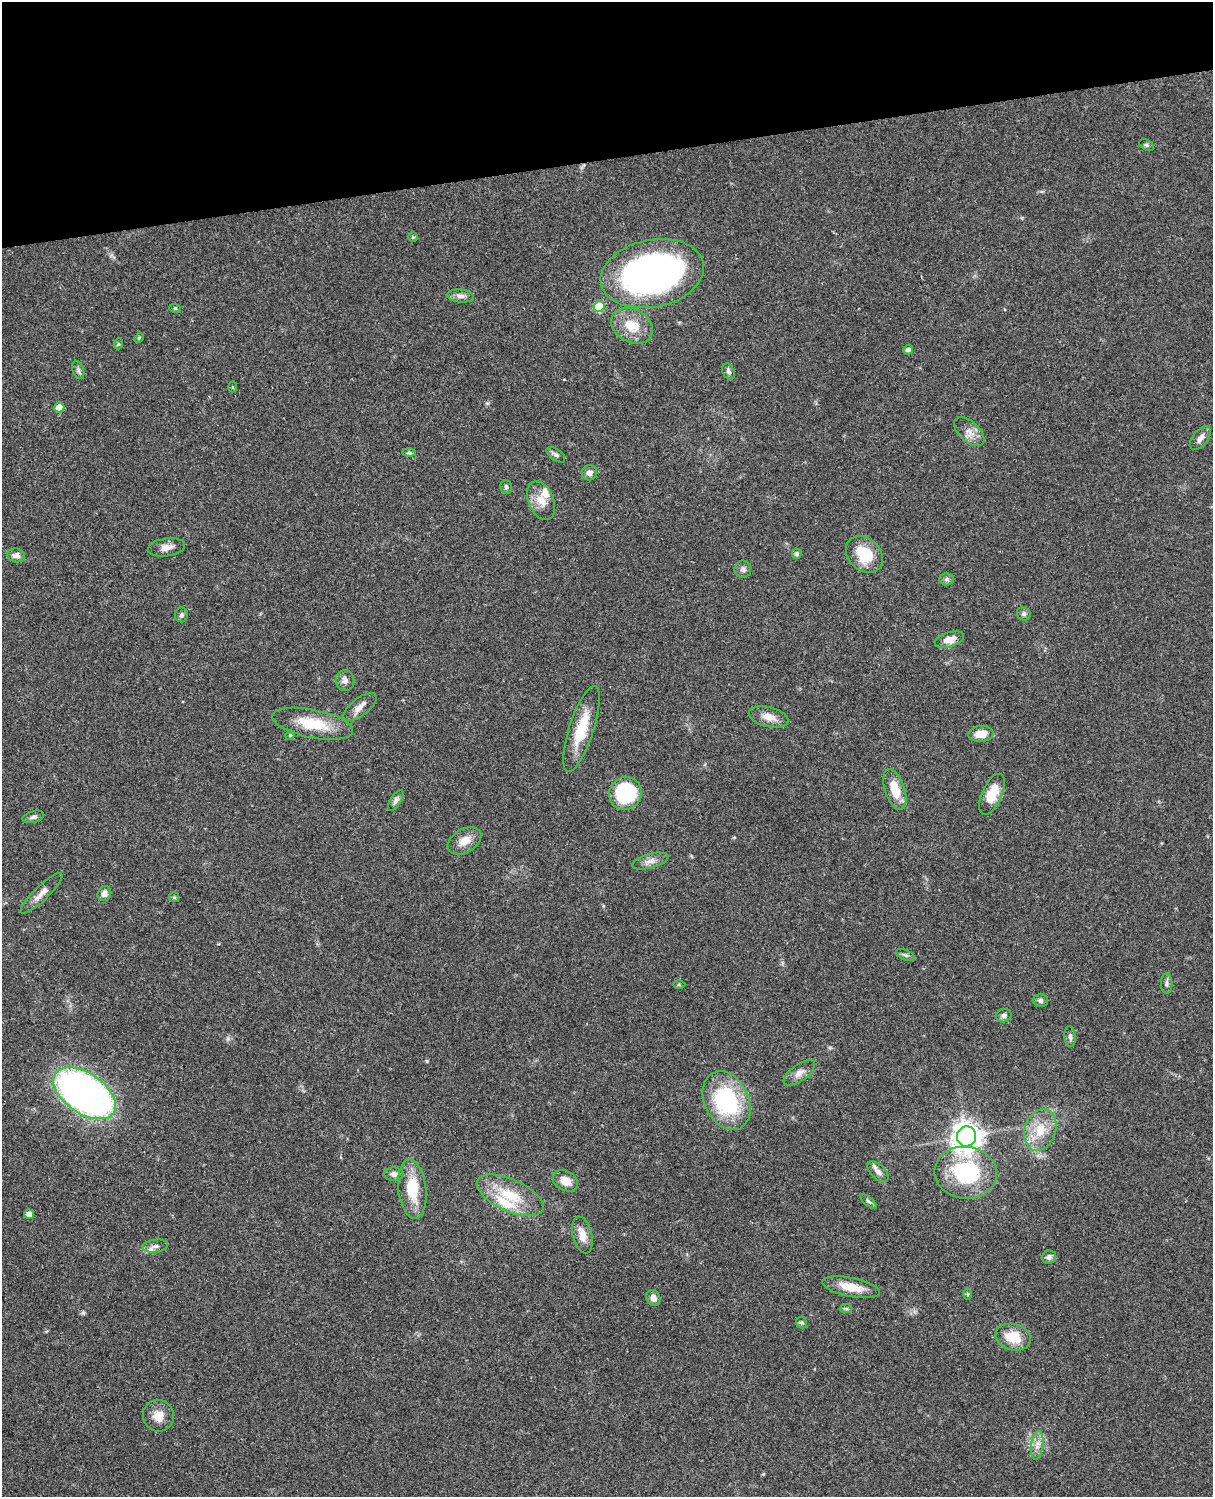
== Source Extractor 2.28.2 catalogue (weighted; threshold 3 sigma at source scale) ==
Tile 3 of 4 x 3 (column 3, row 1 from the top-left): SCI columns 2543-3753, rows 3265-4759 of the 5084 x 4921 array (HDU 1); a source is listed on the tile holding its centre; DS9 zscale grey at full resolution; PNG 1215 x 1499 px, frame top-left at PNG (2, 2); each listed source drawn as its Kron ellipse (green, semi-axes under 4 px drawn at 4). Shown black and unused: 11% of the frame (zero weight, under 3 of 4 exposures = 6% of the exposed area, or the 3 px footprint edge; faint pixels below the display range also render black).
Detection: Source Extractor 2.28.2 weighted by HDU 2 'WHT'; one run over the whole footprint, this tile lists its part. Background 0.0745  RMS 0.0057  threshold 0.0258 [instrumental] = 3 sigma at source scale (4.5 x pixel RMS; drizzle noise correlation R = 1.50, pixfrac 1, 0.05/0.05 arcsec/px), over >= 5 px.
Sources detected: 80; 3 inside a brighter listed object's ellipse — not listed separately; the other 77 listed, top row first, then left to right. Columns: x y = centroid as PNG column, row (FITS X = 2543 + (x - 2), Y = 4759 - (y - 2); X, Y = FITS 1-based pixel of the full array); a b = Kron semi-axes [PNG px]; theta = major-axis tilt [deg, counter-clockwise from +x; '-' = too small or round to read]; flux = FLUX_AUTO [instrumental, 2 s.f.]
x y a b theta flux
1146 145 8 5 -27 1
413 237 5 4 - 0.65
652 274 52 33 12 240
460 296 14 6 -4 2.7
599 307 6 5 - 22
175 308 6 3 -18 0.64
632 326 22 16 -29 13
139 338 5 4 - 0.64
118 344 5 3 - 0.73
908 350 5 4 - 2
78 370 9 5 -70 1.6
729 372 8 6 -66 1.6
232 387 5 3 - 0.54
59 407 5 5 - 8.3
969 432 18 10 -43 5.1
1200 438 14 7 52 3.1
409 453 7 4 -1 0.96
556 455 10 5 -34 1.7
589 473 8 7 - 2.8
506 487 7 5 -74 1.3
541 501 20 12 -66 7.9
167 547 19 9 9 4.3
797 554 5 5 - 1.5
864 554 21 16 -44 18
16 555 9 7 -12 3.4
743 569 9 8 - 2.2
947 579 7 6 - 1.4
1024 614 7 6 - 1.4
181 615 7 6 - 1.4
949 640 15 7 16 6.4
345 680 10 9 - 2.8
360 707 20 8 37 4.5
769 717 20 10 -13 6.2
313 724 41 14 -11 20
581 729 45 12 72 18
981 734 12 8 6 7.5
290 735 5 4 - 0.69
895 790 21 10 -71 13
625 793 16 16 - 47
992 794 22 10 66 12
396 800 11 5 57 1.8
33 817 11 5 14 1.8
464 841 18 12 30 6.9
650 861 19 7 14 3.8
42 893 28 7 44 5
104 894 7 6 - 2.8
174 897 5 5 - 0.79
905 955 10 5 -24 1.5
1167 983 10 5 -89 1.7
679 985 6 4 -1 0.71
1041 1000 7 6 - 1.8
1004 1016 8 6 18 1.7
1070 1037 10 5 -85 1.6
799 1073 18 8 36 4.2
84 1093 35 20 -35 250
727 1101 31 22 -64 55
1040 1130 21 15 71 14
967 1136 10 9 - 670
878 1172 13 7 -45 2.8
966 1173 31 26 -7 50
394 1174 10 6 -4 2.6
565 1181 13 9 -28 6.7
412 1189 30 14 -83 20
510 1195 36 16 -25 21
868 1201 10 4 -40 1.3
29 1214 5 4 - 4
582 1235 19 9 -77 6.5
155 1246 13 6 8 2.6
1049 1257 7 6 - 1.7
851 1287 29 9 -12 11
967 1294 5 3 - 0.59
653 1298 8 6 -66 3.2
846 1309 6 4 -2 0.88
801 1323 6 5 - 0.99
1013 1337 18 13 -16 14
158 1416 16 15 - 7
1037 1446 14 6 82 3.6
Overlapping masked pixels (flux is a lower limit): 1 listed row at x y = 949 640